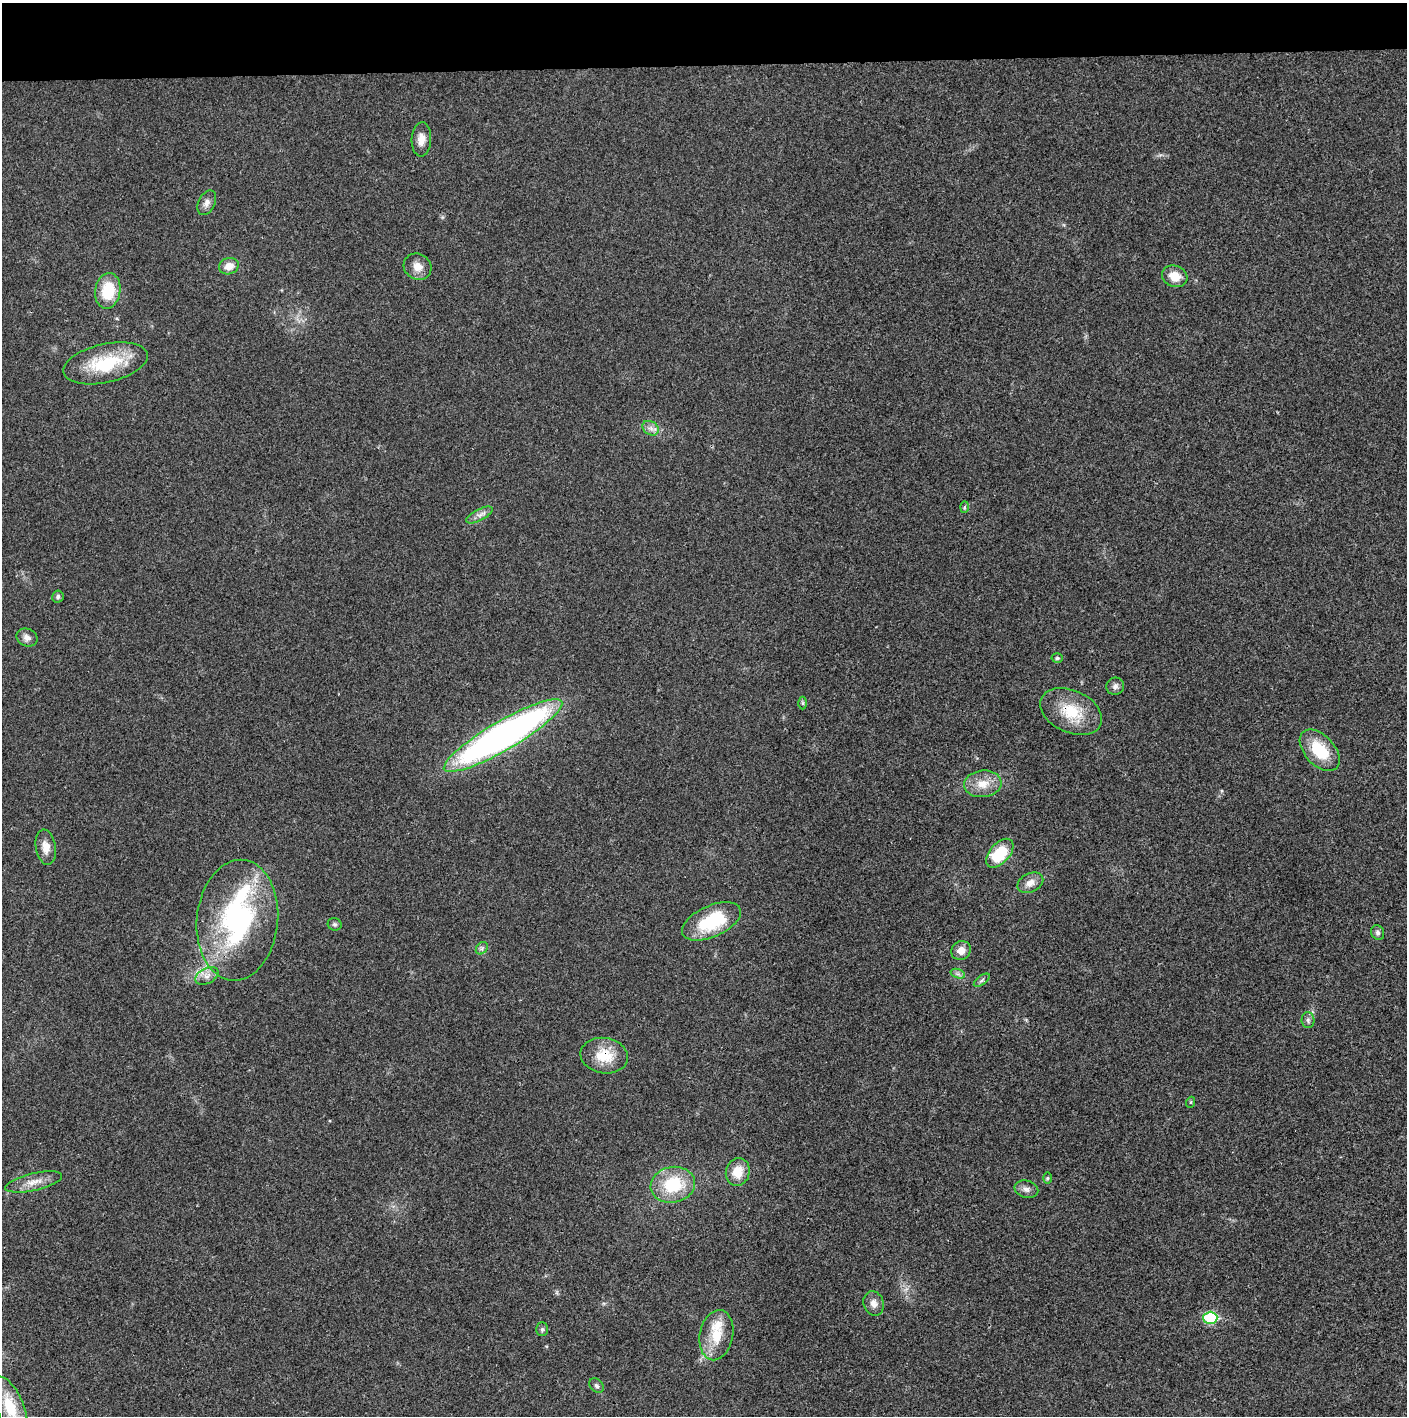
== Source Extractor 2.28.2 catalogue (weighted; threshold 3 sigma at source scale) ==
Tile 2 of 3 x 3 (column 2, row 1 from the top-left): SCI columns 1409-2813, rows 2830-4243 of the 4220 x 4243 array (HDU 1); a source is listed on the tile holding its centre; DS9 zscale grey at full resolution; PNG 1409 x 1418 px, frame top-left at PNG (2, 3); each listed source drawn as its Kron ellipse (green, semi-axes under 4 px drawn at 4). Shown black and unused: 4% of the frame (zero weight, under 3 of 4 exposures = <1% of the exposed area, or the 3 px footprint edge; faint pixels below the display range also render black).
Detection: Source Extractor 2.28.2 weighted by HDU 2 'WHT'; one run over the whole footprint, this tile lists its part. Background 0.0195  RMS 0.0041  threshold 0.0185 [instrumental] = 3 sigma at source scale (4.5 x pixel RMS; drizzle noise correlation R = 1.50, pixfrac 1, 0.05/0.05 arcsec/px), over >= 5 px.
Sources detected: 47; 1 inside a brighter object's white glare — neither listed nor drawn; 1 inside a brighter listed object's ellipse — not listed separately; the other 45 listed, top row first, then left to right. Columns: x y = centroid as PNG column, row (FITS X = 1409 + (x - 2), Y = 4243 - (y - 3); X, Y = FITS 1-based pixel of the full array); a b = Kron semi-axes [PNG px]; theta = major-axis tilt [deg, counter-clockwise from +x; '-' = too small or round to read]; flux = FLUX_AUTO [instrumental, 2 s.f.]
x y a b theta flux
421 139 17 10 86 3.9
207 203 13 8 64 2.3
229 266 10 8 18 4.6
418 267 14 13 - 4.2
1175 276 13 10 -21 6.2
108 291 18 12 81 15
105 363 43 19 13 24
651 428 9 6 -34 1.9
964 507 6 4 88 0.58
479 515 14 5 28 2.1
58 596 6 5 - 0.97
27 637 11 8 -23 2.4
1057 658 5 4 - 0.74
1115 686 9 8 - 1.7
803 703 6 4 -90 0.58
1071 712 32 21 -24 15
503 736 68 14 30 210
1320 750 24 15 -47 16
983 784 19 13 5 6.8
46 847 18 10 -80 4.4
1000 853 17 10 48 16
1030 883 14 9 25 3.5
237 920 60 40 84 73
711 921 31 15 24 23
335 924 7 6 - 0.9
1378 933 7 6 - 1.2
482 948 7 5 46 0.99
961 950 10 9 - 3.5
958 974 7 4 -18 1.1
207 976 12 7 28 2.8
982 980 9 4 36 1
1308 1020 8 6 -88 1.3
604 1056 24 17 -9 11
1191 1102 5 3 - 0.37
738 1172 14 12 75 7.1
1048 1178 6 4 90 0.55
34 1182 29 8 13 5.2
673 1185 22 18 11 19
1026 1189 12 8 -14 2.1
874 1303 12 10 -72 2.9
1210 1318 7 6 - 33
542 1329 7 5 89 0.87
716 1335 25 16 79 11
597 1386 8 6 -44 1.1
10 1407 32 13 -67 16
Overlapping masked pixels (flux is a lower limit): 3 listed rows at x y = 1071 712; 237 920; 604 1056
Isophote crosses this tile's border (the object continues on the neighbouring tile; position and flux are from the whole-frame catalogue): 1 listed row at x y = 10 1407